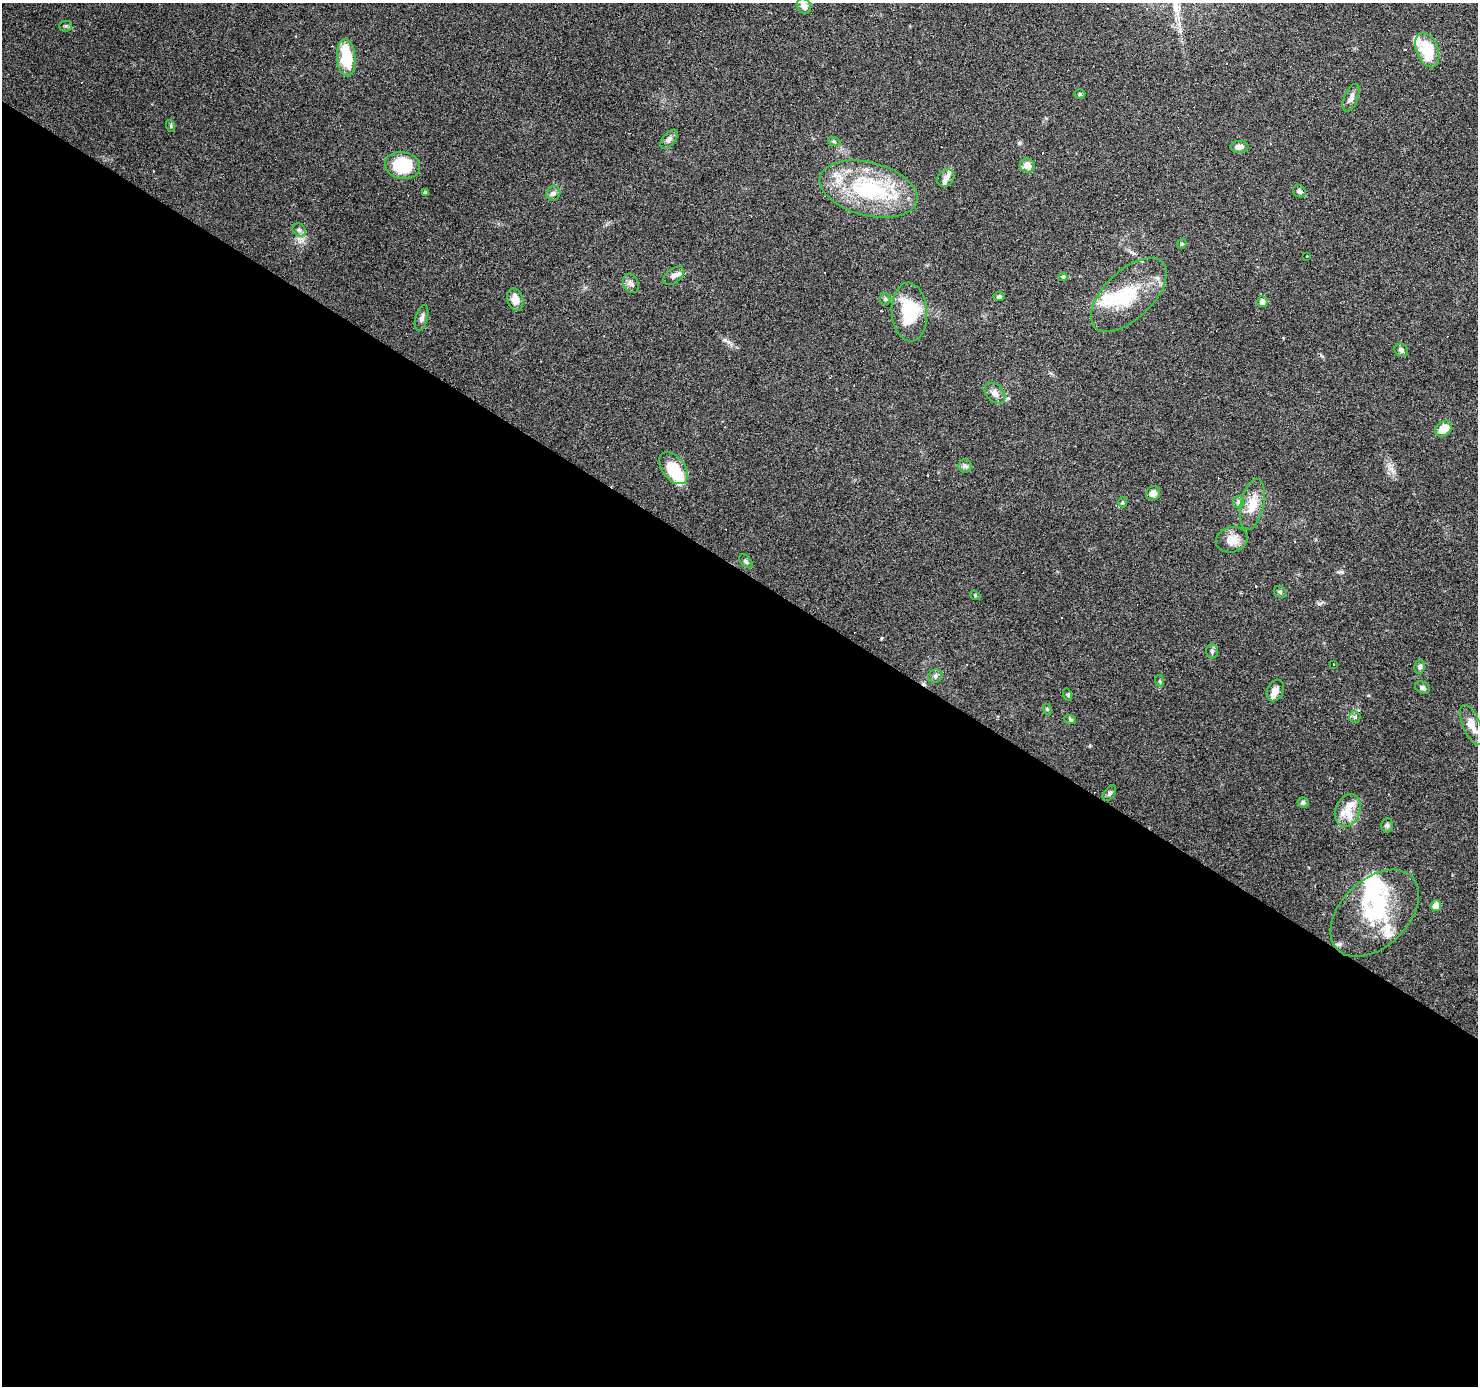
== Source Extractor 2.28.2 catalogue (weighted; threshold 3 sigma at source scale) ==
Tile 14 of 4 x 4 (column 2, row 4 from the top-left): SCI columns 1477-2952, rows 183-1566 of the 5908 x 5969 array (HDU 1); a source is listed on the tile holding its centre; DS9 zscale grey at full resolution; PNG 1480 x 1388 px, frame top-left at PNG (2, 3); each listed source drawn as its Kron ellipse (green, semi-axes under 4 px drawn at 4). Shown black and unused: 59% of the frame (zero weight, under 3 of 6 exposures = <1% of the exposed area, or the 3 px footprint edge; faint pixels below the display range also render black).
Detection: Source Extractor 2.28.2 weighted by HDU 2 'WHT'; one run over the whole footprint, this tile lists its part. Background 0.075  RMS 0.0042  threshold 0.017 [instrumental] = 3 sigma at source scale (4.09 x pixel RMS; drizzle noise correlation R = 1.36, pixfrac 0.8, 0.0396/0.0396 arcsec/px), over >= 5 px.
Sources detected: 103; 2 inside a brighter object's white glare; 28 cosmic-ray / hot-pixel residue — neither listed nor drawn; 12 inside a brighter listed object's ellipse — not listed separately; the other 61 listed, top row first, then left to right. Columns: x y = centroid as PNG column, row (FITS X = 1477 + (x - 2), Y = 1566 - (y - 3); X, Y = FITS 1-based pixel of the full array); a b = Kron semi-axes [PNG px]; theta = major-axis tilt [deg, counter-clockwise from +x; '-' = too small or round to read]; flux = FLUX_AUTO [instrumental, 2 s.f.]
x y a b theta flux
804 6 8 6 -56 2.4
66 26 6 5 - 0.64
1427 50 18 11 -69 15
346 58 18 9 -86 16
1080 94 5 5 - 0.62
1351 98 15 7 69 1.9
171 126 6 4 -72 0.5
669 139 11 6 50 1.4
834 141 6 4 -19 0.56
1239 147 9 6 1 1.8
402 165 18 13 -9 21
1027 165 7 7 - 3.6
946 178 9 7 46 1.7
869 189 50 26 -14 42
1299 191 7 6 - 1.1
425 192 3 3 - 19
553 193 7 6 - 1.2
299 230 7 5 -44 0.92
1182 244 5 4 - 0.42
1307 256 3 3 - 1
674 276 12 7 39 1.7
1063 277 4 4 - 0.59
631 284 10 7 -61 1.5
1129 295 47 24 44 20
999 297 6 4 9 0.66
885 299 5 5 - 0.71
515 300 11 8 -74 4
1263 302 5 5 - 1.8
909 312 29 17 -86 21
422 318 13 6 75 1.6
1401 350 7 6 - 1.4
995 393 12 8 -45 2.3
1443 429 9 6 37 5.9
965 466 6 6 - 0.98
674 468 18 11 -53 13
1153 493 7 7 - 2.6
1123 502 5 3 - 0.45
1238 502 6 5 - 0.92
1252 504 26 11 77 7.8
1232 540 16 12 13 5.2
746 561 8 5 -46 0.78
1280 592 6 5 - 0.7
975 595 5 3 - 0.38
1212 651 7 6 - 0.8
1333 664 3 2 - 0.42
1420 667 7 5 77 1
935 676 7 6 - 1
1160 681 6 3 -70 0.42
1422 688 8 6 -23 0.96
1275 690 11 8 62 2.9
1068 695 6 4 -73 0.49
1047 709 6 3 -72 0.42
1355 717 6 5 - 0.75
1070 719 6 4 -20 0.52
1472 725 21 8 -67 4.4
1109 793 9 5 52 0.9
1303 803 5 5 - 1
1348 810 17 12 69 5.4
1387 825 7 6 - 0.86
1436 906 5 5 - 3.7
1375 913 52 33 44 30